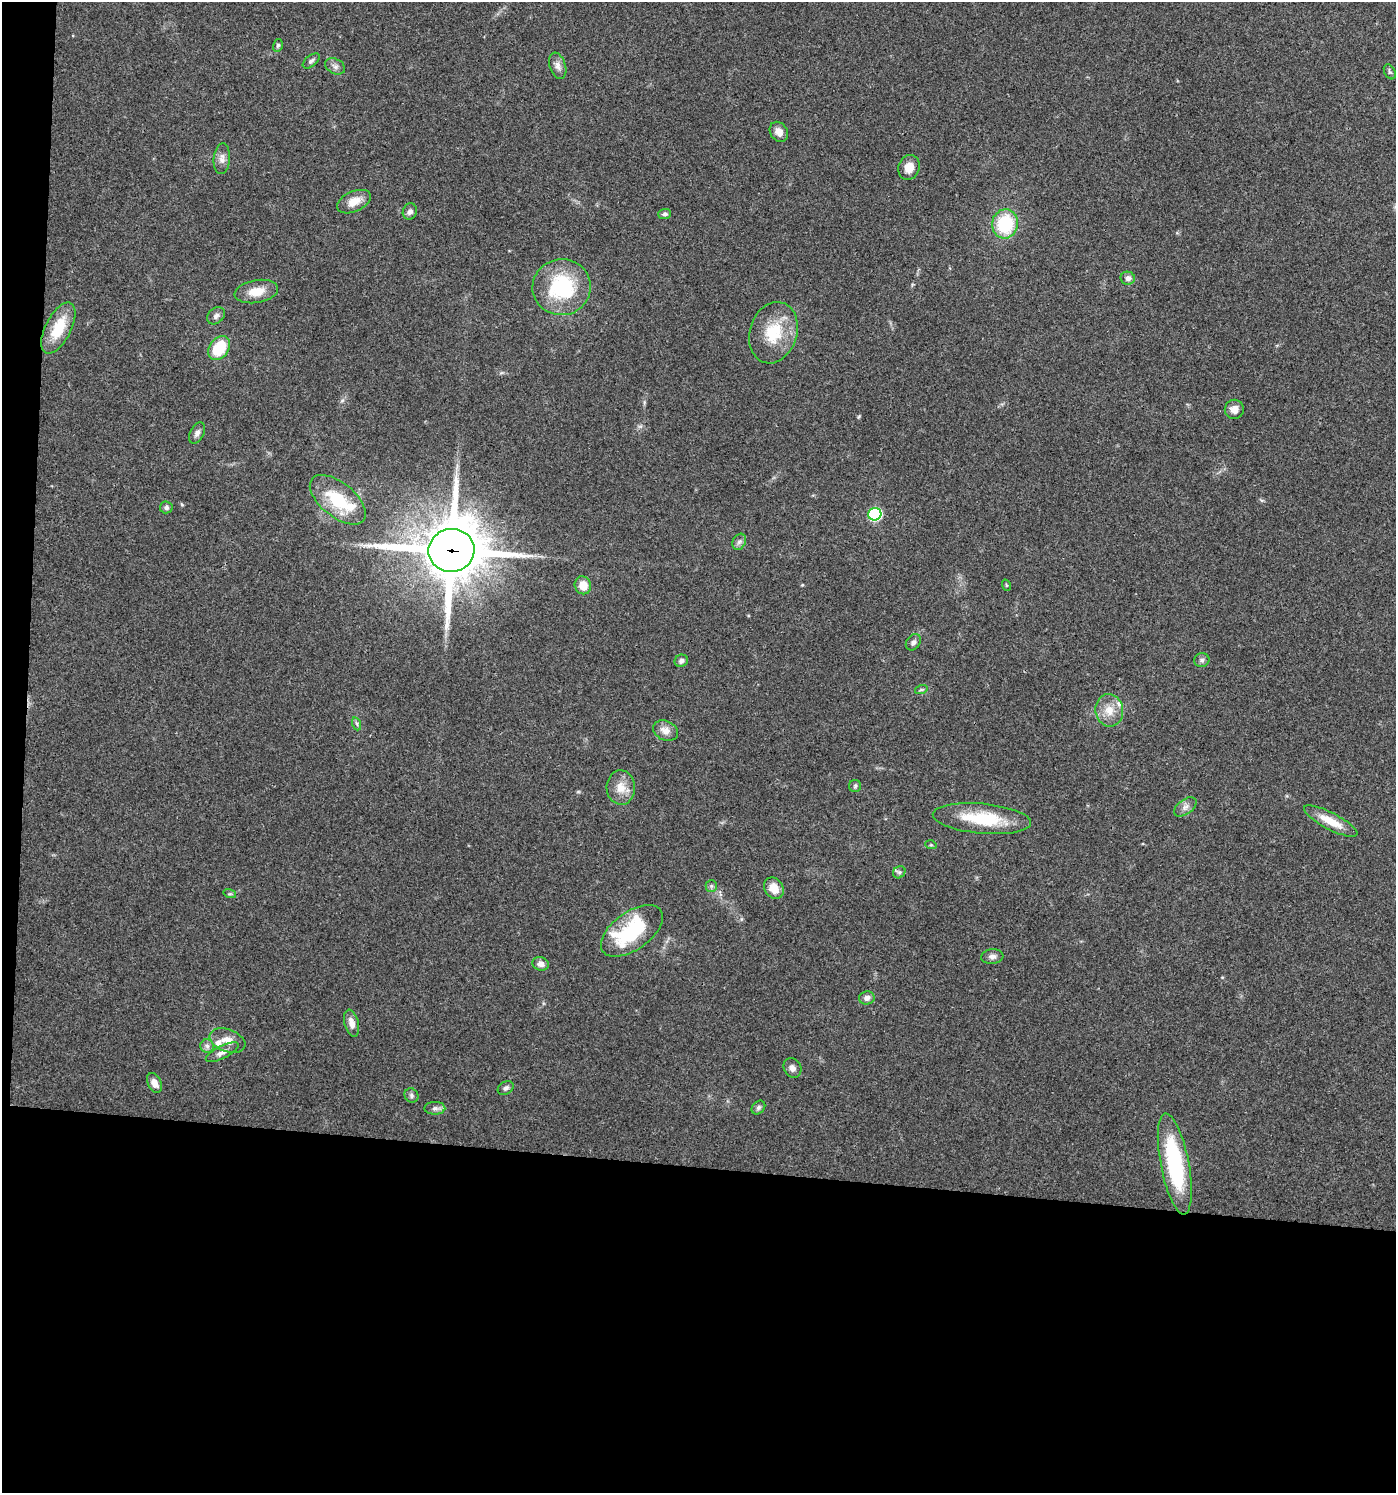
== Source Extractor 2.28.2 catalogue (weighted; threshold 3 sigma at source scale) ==
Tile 7 of 3 x 3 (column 1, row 3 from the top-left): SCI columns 105-1498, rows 5-1495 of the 4500 x 4479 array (HDU 1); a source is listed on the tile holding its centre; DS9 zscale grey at full resolution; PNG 1398 x 1495 px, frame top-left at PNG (2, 2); each listed source drawn as its Kron ellipse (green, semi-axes under 4 px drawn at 4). Shown black and unused: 23% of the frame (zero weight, under 3 of 4 exposures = <1% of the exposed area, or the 3 px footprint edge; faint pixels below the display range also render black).
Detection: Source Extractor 2.28.2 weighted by HDU 2 'WHT'; one run over the whole footprint, this tile lists its part. Background 0.0804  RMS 0.0056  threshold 0.0252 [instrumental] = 3 sigma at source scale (4.5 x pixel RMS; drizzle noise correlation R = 1.50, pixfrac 1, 0.05/0.05 arcsec/px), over >= 5 px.
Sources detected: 64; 4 inside a brighter listed object's ellipse — not listed separately; the other 60 listed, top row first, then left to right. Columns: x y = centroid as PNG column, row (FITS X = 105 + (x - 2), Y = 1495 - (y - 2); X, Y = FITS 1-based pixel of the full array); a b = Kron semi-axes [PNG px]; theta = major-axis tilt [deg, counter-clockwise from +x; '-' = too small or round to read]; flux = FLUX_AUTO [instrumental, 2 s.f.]
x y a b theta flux
278 45 6 5 - 0.98
311 61 10 5 38 1.6
335 66 10 7 -28 2.3
558 66 13 8 -70 3.3
1390 72 8 5 -60 1.1
779 132 11 8 -57 4.2
222 159 15 8 85 3.5
909 167 12 10 70 6.4
354 202 18 10 24 7.5
410 212 8 7 - 2.3
665 214 6 5 - 1.5
1005 224 14 13 - 33
1128 278 7 6 - 2.9
562 287 29 28 - 46
256 291 22 11 10 9.5
216 316 10 7 45 2.2
58 328 28 12 63 19
773 333 31 23 73 23
219 348 13 9 54 20
1234 409 9 9 - 4
197 433 11 7 62 2.5
338 500 33 17 -39 30
166 507 6 6 - 1.6
875 514 6 6 - 70
739 542 8 6 61 1.9
451 550 23 21 10 3900
583 585 9 8 - 8.1
1006 585 6 3 -71 0.59
913 642 9 6 53 1.8
1202 660 7 7 - 1.6
681 661 7 6 - 2.1
921 690 6 4 18 0.84
1109 710 16 13 -82 8.5
357 724 6 4 -71 0.95
665 731 13 9 -24 4.7
855 786 6 6 - 1.1
621 787 17 14 -87 8.1
1185 807 13 7 36 2.9
982 819 49 15 -5 31
1331 821 30 8 -27 11
931 845 6 3 -17 0.62
899 872 7 5 43 1.3
711 886 6 5 - 1.1
774 888 11 9 -57 7.8
230 894 6 4 -17 0.84
632 931 35 19 35 47
992 957 11 7 5 2.4
541 964 8 6 -18 3.4
867 998 8 6 13 2.5
351 1023 14 7 -76 4.4
227 1041 19 11 -20 6.6
207 1046 7 6 - 1.8
222 1052 18 6 26 3.6
792 1068 10 8 -61 2.7
155 1083 10 6 -64 4.6
506 1088 8 6 30 1.8
411 1095 7 6 - 1.4
435 1108 10 6 0 2.2
758 1108 7 6 - 1.5
1175 1164 51 14 -79 60
Overlapping masked pixels (flux is a lower limit): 1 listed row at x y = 451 550